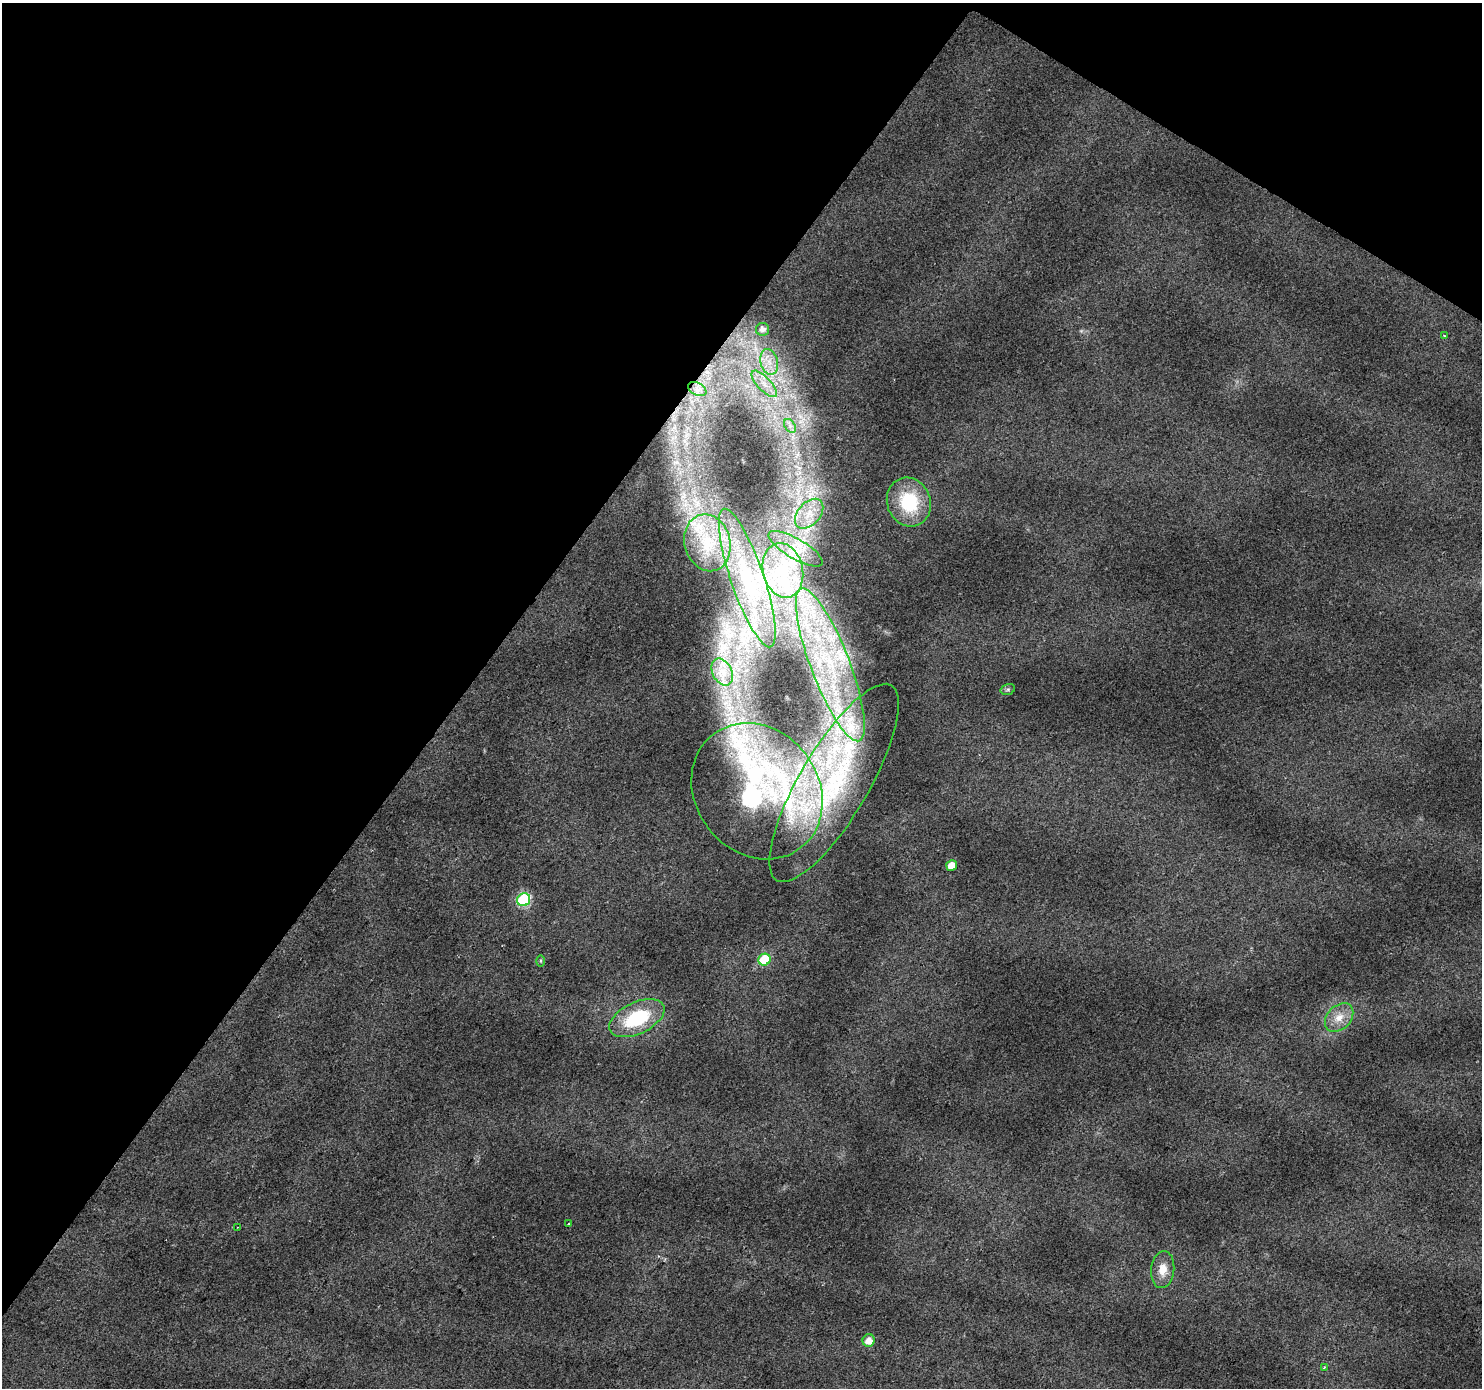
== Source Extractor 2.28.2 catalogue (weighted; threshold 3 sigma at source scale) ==
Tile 2 of 4 x 4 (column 2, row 1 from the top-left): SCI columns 1481-2960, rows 4344-5729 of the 5925 x 5982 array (HDU 1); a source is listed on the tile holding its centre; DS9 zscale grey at full resolution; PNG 1484 x 1390 px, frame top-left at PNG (2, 3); each listed source drawn as its Kron ellipse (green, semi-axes under 4 px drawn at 4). Shown black and unused: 35% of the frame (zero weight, under 2 of 3 exposures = <1% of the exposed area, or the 3 px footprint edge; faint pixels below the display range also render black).
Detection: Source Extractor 2.28.2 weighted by HDU 2 'WHT'; one run over the whole footprint, this tile lists its part. Background 0.0458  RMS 0.0074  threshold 0.0333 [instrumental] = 3 sigma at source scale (4.5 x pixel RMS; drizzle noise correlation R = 1.50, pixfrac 1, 0.0396/0.0396 arcsec/px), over >= 5 px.
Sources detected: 39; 11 inside a brighter listed object's ellipse — not listed separately; the other 28 listed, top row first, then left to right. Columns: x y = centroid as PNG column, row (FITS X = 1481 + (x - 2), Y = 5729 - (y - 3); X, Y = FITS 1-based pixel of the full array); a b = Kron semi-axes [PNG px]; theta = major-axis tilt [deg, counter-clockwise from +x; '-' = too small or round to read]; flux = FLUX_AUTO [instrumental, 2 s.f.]
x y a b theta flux
762 329 6 6 - 4.5
1444 336 4 3 - 0.6
769 362 13 8 -74 8.6
764 384 17 6 -47 7.9
697 389 10 6 -28 3.5
790 426 8 5 -56 2.4
909 502 25 21 -68 45
809 514 17 11 49 12
707 543 29 23 -75 32
796 549 31 10 -30 14
783 570 28 20 -77 36
747 578 73 16 -71 47
830 665 81 19 -69 110
722 672 14 9 -64 7.9
1008 689 7 5 17 1.5
834 783 113 34 60 150
757 791 72 61 -52 460
952 866 5 5 - 10
524 900 7 6 - 84
764 960 6 6 - 35
541 961 6 4 -90 0.96
1339 1017 16 11 46 11
637 1018 29 15 25 47
569 1223 3 3 - 2
238 1227 3 2 - 0.61
1163 1270 18 11 83 10
869 1340 6 6 - 7
1324 1367 4 3 - 1.1
Overlapping masked pixels (flux is a lower limit): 1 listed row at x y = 757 791
Unlisted compact peaks at least as high as the median listed source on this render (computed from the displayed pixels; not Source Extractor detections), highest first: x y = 673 438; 803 419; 672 429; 1081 331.